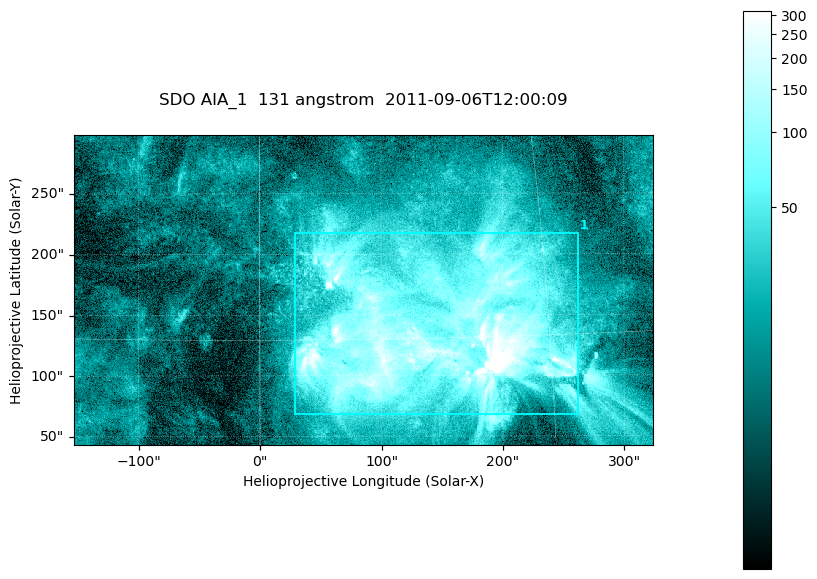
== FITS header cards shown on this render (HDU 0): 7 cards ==
TELESCOP= 'SDO     '           /
INSTRUME= 'AIA_1   '           /
WAVELNTH=                  131 /
WAVEUNIT= 'angstrom'           /
DATE-OBS= '2011-09-06T12:00:09.62' /
CTYPE1  = 'HPLN-TAN'           /
CTYPE2  = 'HPLT-TAN'           /

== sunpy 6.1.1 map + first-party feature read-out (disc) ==
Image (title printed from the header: SDO AIA_1  131 angstrom  2011-09-06T12:00:09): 794 x 424 px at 0.601 arcsec/px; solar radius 952 arcsec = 1585 px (partial field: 4.3% of the solar disc is inside the frame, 100% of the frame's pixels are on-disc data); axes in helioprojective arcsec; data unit not stated in the header (colour bar unlabelled)
Pointing: header CRPIX1/2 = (2043.22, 2045.61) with CRVAL1/2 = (0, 0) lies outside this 794 x 424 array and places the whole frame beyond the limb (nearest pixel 1.29 R_sun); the SolarSoft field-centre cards XCEN/YCEN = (85.16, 170.5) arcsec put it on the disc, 1664 arcsec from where CRPIX/CRVAL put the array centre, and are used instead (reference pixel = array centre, CRVAL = XCEN/YCEN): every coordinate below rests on XCEN/YCEN
Orientation: roll -0.139 deg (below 1 deg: not rotated)
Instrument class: DISC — disc imager (sunpy class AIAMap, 131 A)
Bright regions (active regions / flare kernels): reference = the on-disc median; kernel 7 px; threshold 5 sigma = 65.8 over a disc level ~16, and >= 1.15x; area >= 336 px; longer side >= 5 px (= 3 arcsec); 1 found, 1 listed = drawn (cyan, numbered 1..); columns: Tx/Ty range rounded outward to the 2 arcsec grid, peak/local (2 s.f.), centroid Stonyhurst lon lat
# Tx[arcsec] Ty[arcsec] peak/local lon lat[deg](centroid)
1 28..264 68..218 51 +9 +15